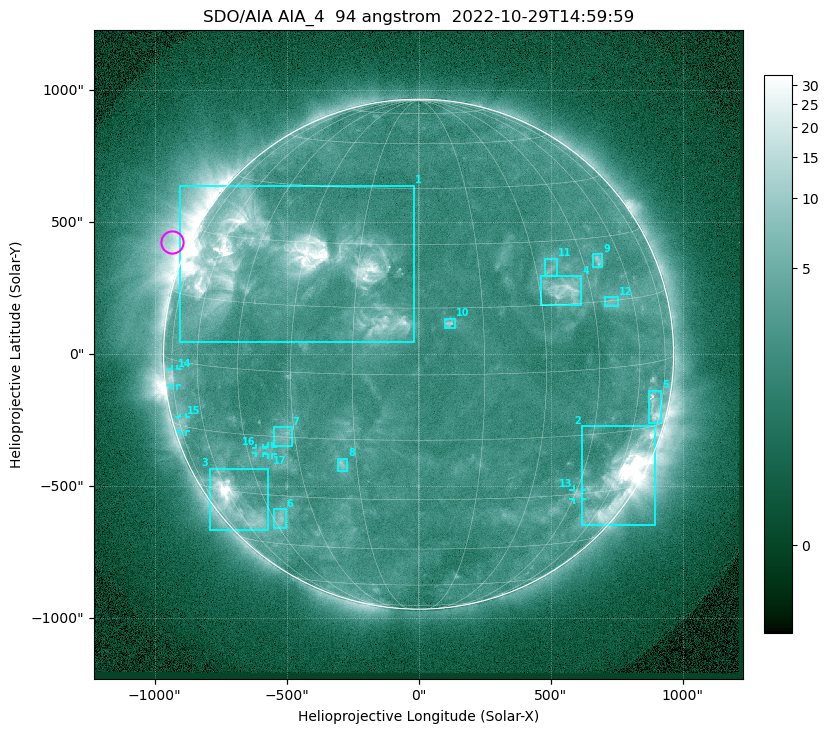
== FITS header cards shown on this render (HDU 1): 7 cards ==
TELESCOP= 'SDO/AIA '           / For AIA: SDO/AIA
INSTRUME= 'AIA_4   '           / For AIA: AIA_ATA1, AIA_ATA2, AIA_ATA3 or AIA_AT
WAVELNTH=                   94 / [angstrom] Wavelength
WAVEUNIT= 'angstrom'           / Wavelength unit: angstrom
DATE-OBS= '2022-10-29T14:59:59.129' / [ISO] Date when observation started; ISO 8
CTYPE1  = 'HPLN-TAN'           / CTYPE1: HPLN
CTYPE2  = 'HPLT-TAN'           / CTYPE2: HPLT

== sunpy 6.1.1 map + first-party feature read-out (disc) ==
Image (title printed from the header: SDO/AIA AIA_4  94 angstrom  2022-10-29T14:59:59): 1024 x 1024 px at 2.4 arcsec/px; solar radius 966 arcsec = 403 px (full disc in frame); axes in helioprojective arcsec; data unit not stated in the header (colour bar unlabelled)
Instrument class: DISC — disc imager (sunpy class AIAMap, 94 A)
Bright regions (active regions / flare kernels): reference = the median radial profile (limb darkening/brightening removed); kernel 9 px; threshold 5 sigma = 3.06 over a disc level ~2.15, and >= 1.15x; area >= 12 px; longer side >= 10 px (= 24 arcsec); searched inside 0.97 R_sun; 17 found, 17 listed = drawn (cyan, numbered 1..; 5 of them under ~33 arcsec drawn as corner ticks so the feature stays visible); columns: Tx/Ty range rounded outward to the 5 arcsec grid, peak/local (2 s.f.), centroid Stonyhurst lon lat
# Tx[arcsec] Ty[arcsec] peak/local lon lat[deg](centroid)
1 -905..-20 45..640 15 -36 +25
2 620..895 -645..-270 27 +61 -26
3 -795..-570 -670..-435 16 -59 -33
4 465..620 185..295 7.2 +37 +18
5 870..920 -260..-140 4.7 +69 -10
6 -550..-505 -660..-585 3.5 -42 -37
7 -550..-480 -350..-275 3.3 -33 -15
8 -305..-270 -445..-395 4.1 -19 -21
9 660..695 330..380 3.7 +51 +25
10 95..140 100..135 4.6 +7 +12
11 475..525 295..365 3.2 +34 +23
12 705..755 180..215 2.8 +51 +15
13 585..620 -550..-510 3.3 +46 -30
14 -935..-915 -120..-55 3.9 -74 -4
15 -905..-880 -295..-235 2.5 -72 -14
16 -615..-590 -375..-355 2.6 -41 -19
17 -570..-555 -380..-350 2.7 -38 -18
Off-limb structures (1.02-1.3 R_sun): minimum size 162 px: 4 found; the strongest spans PA ~30..100 deg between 1.02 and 1.3 R_sun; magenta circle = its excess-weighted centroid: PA ~65 deg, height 1.06 R_sun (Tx ~-935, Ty ~425 arcsec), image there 6.2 x the reference